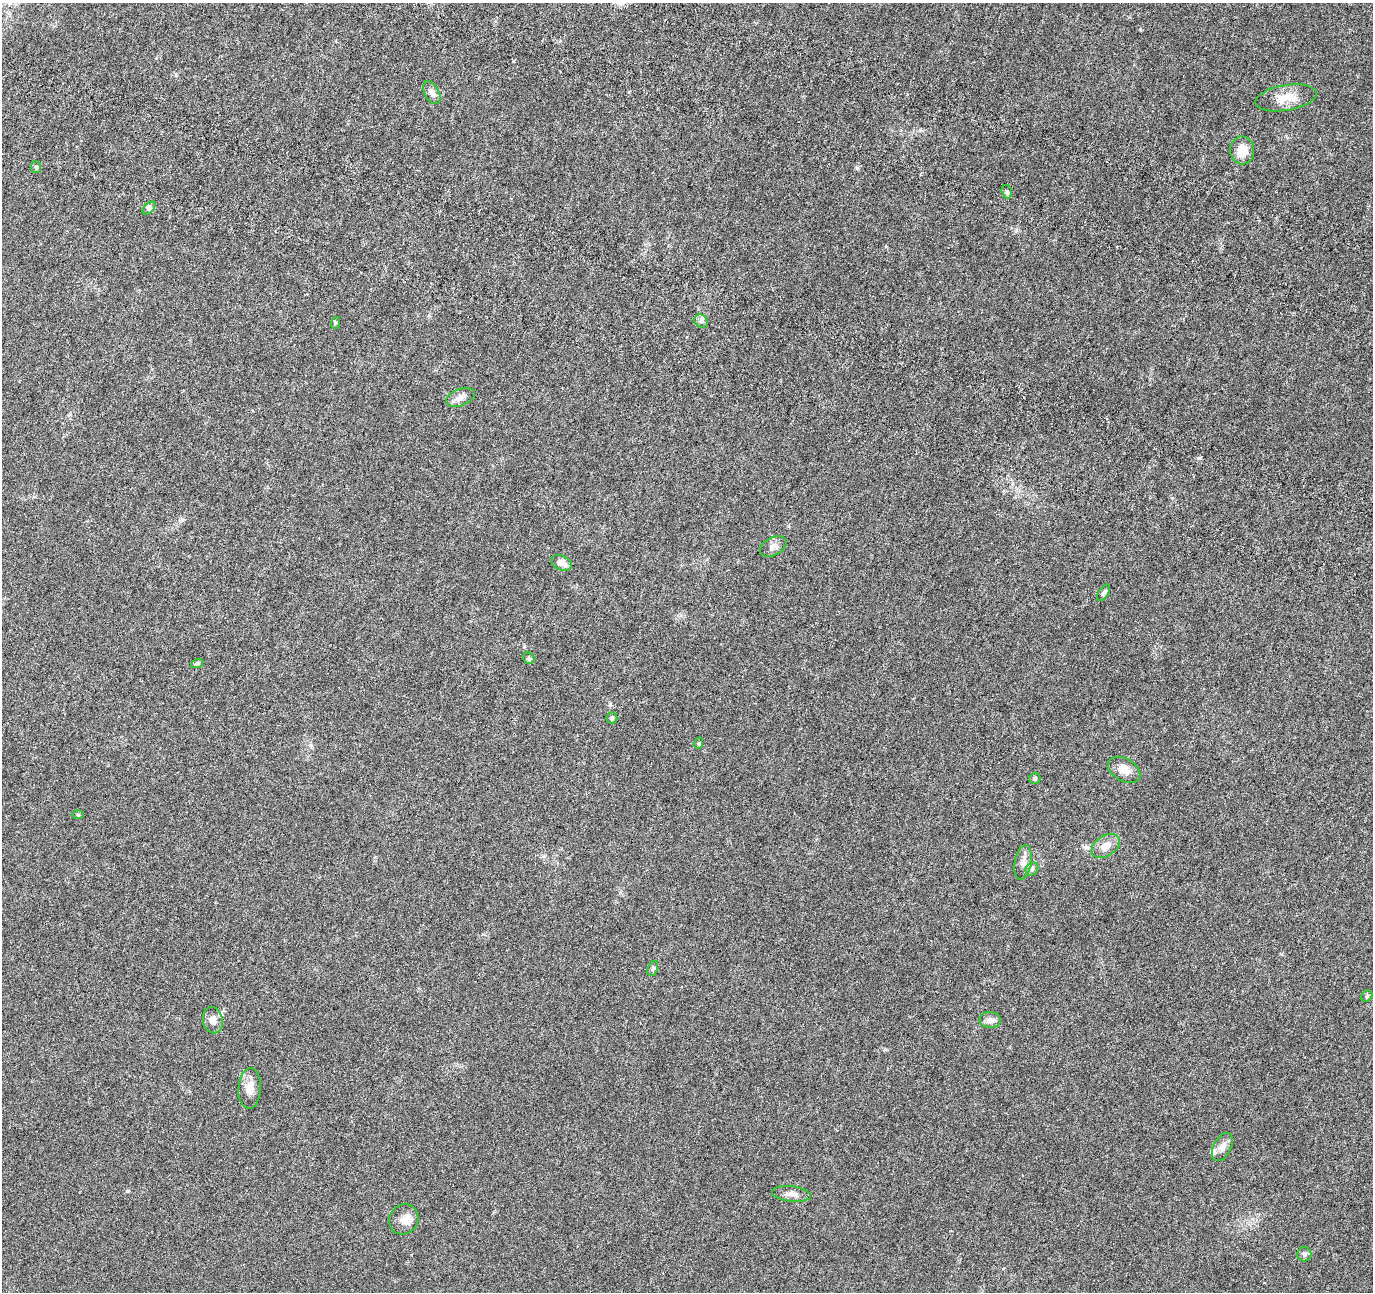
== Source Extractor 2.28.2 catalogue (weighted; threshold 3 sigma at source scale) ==
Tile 11 of 4 x 4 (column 3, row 3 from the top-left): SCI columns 2934-4304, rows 1692-2981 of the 5873 x 6022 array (HDU 1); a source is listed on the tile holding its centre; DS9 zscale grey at full resolution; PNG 1375 x 1294 px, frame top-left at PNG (2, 3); each listed source drawn as its Kron ellipse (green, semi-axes under 4 px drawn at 4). Shown black and unused: <1% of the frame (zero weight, under 4 of 8 exposures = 9% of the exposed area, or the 3 px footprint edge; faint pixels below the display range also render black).
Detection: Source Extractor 2.28.2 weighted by HDU 2 'WHT'; one run over the whole footprint, this tile lists its part. Background 0.00921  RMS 0.0012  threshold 0.00494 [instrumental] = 3 sigma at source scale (4.09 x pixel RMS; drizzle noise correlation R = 1.36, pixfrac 0.8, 0.0396/0.0396 arcsec/px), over >= 5 px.
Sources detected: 33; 2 inside a brighter listed object's ellipse — not listed separately; the other 31 listed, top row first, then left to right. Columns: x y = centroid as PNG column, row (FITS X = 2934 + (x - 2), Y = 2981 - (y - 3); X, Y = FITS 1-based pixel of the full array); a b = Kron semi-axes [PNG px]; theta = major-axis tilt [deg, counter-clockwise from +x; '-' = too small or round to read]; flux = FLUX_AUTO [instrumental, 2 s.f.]
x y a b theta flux
432 93 12 7 -61 0.52
1286 98 31 12 10 1.7
1242 150 14 12 -87 1.4
36 167 6 5 - 0.18
1007 192 7 5 -74 0.21
149 208 8 4 45 0.24
701 321 7 6 - 0.3
335 323 6 4 72 0.13
460 397 15 8 22 0.61
773 546 14 9 28 0.57
561 563 11 7 -25 0.75
1103 593 9 5 57 0.2
529 658 6 5 - 0.16
197 664 6 4 19 0.15
612 718 5 5 - 0.18
699 743 6 3 72 0.11
1124 770 17 11 -31 1
1035 778 6 5 - 0.19
78 814 5 3 - 0.1
1106 846 15 10 32 0.99
1023 862 17 8 81 0.67
1032 869 7 6 - 0.25
653 969 8 5 69 0.2
1367 996 6 5 - 0.16
213 1020 13 10 -77 0.61
990 1020 10 8 0 0.47
250 1088 20 11 87 1
1222 1147 15 8 63 0.66
791 1194 19 7 -6 0.67
404 1219 15 14 - 0.96
1304 1254 7 7 - 0.26
Unlisted compact peaks at least as high as the median listed source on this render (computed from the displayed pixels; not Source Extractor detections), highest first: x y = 857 168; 1199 458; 127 1191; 1140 29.